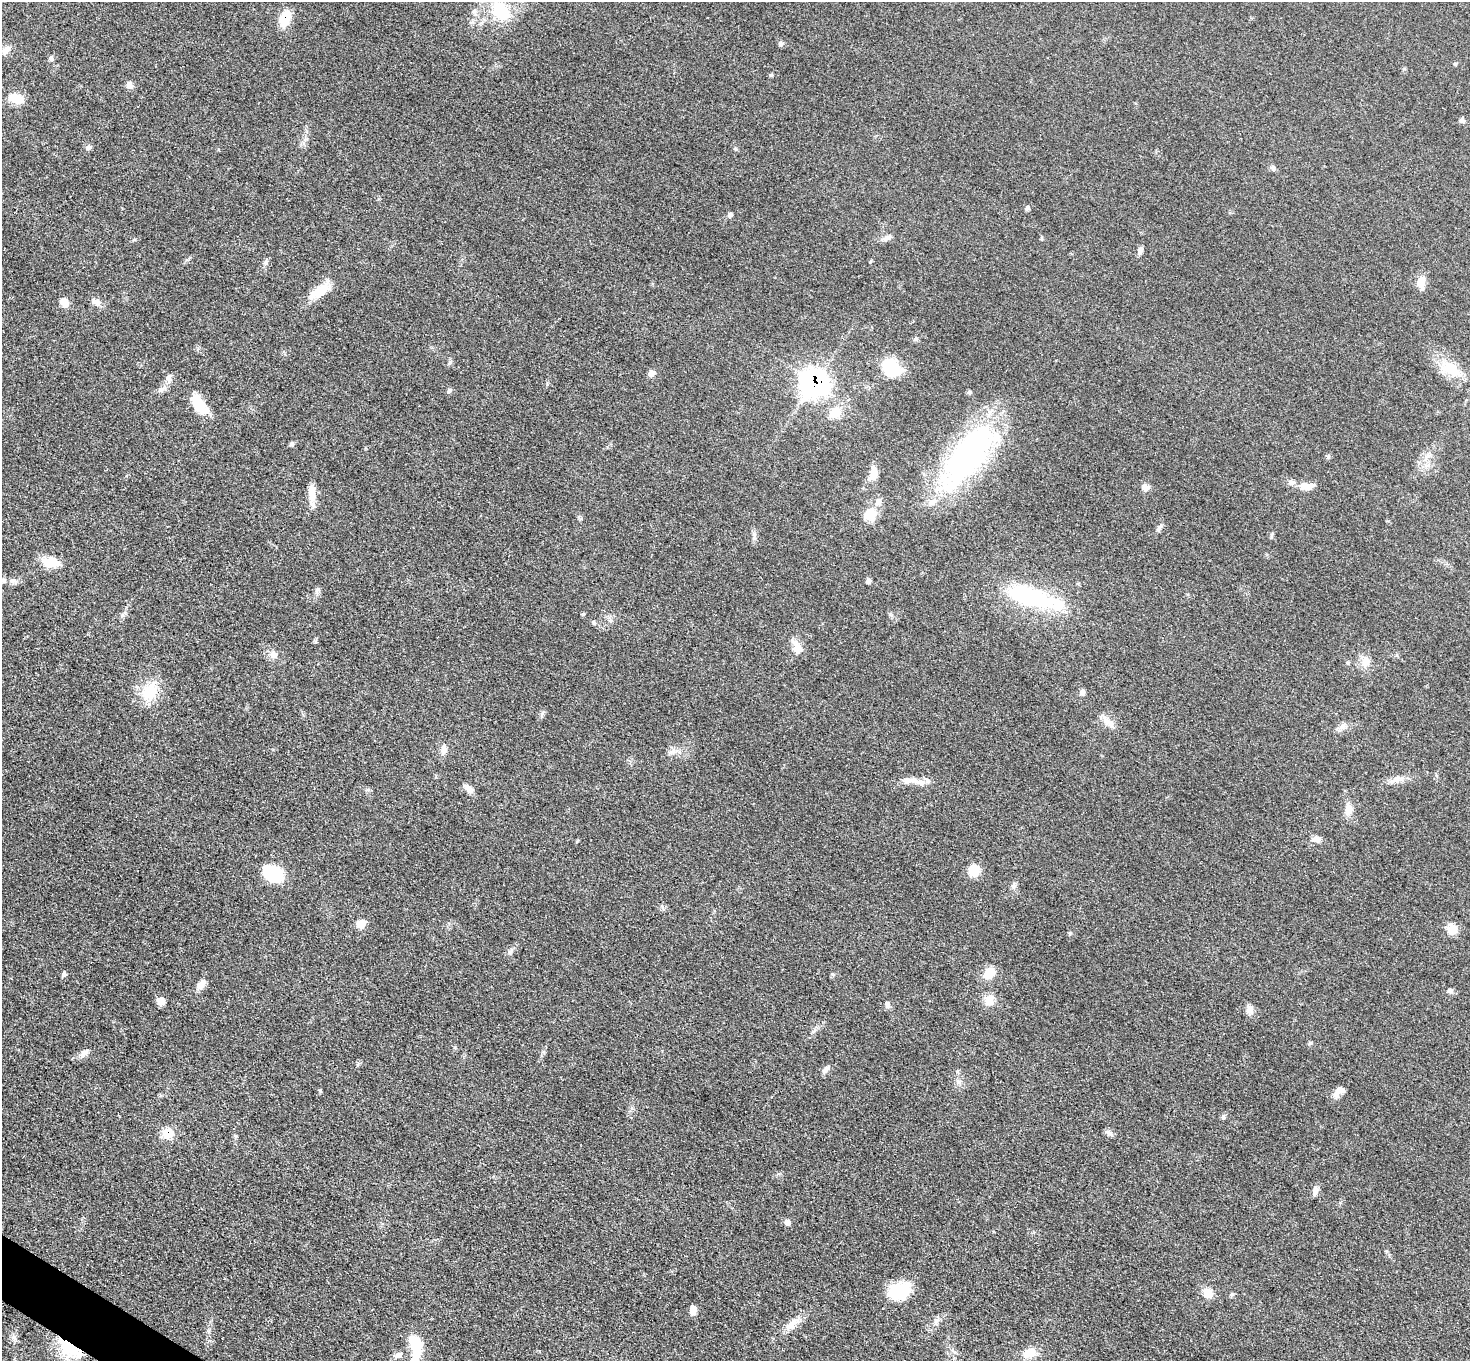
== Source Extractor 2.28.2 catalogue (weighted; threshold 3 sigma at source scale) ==
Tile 7 of 4 x 4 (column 3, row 2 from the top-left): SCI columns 2948-4415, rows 2877-4235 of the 5891 x 5893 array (HDU 1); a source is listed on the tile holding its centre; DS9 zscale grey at full resolution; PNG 1472 x 1363 px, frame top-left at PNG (2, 2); no overlay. Shown black and unused: <1% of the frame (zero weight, under 3 of 5 exposures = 1% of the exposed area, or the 3 px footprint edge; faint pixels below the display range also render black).
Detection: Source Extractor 2.28.2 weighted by HDU 2 'WHT'; one run over the whole footprint, this tile lists its part. Background 0.0484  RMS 0.0051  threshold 0.0231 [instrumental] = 3 sigma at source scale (4.5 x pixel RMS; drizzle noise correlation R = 1.50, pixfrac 1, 0.05/0.05 arcsec/px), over >= 5 px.
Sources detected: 102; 2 inside a brighter object's white glare — not listed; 4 inside a brighter listed object's ellipse — not listed separately; the other 96 listed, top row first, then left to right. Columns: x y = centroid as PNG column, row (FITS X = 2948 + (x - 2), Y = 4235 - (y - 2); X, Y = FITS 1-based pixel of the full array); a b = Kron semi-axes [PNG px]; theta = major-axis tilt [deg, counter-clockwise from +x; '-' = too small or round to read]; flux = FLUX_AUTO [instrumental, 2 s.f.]
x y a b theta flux
501 11 29 22 -55 21
285 18 17 11 74 12
781 43 7 6 - 1.3
6 50 14 9 50 3.7
51 58 8 5 -77 1.1
1455 64 6 3 19 0.53
129 85 8 7 - 2.7
16 99 18 11 -16 7.6
1462 120 8 6 -6 1.3
89 147 8 6 19 1.2
1273 168 8 6 -46 1.3
1027 208 7 6 - 1.1
730 215 7 6 - 1.2
887 238 15 6 21 2.2
1140 250 9 6 73 1.9
266 263 7 4 90 1.1
1421 282 17 9 89 5.6
319 291 31 11 32 10
64 302 11 8 -61 4.1
96 302 12 7 -16 3.2
916 339 6 5 - 0.88
891 367 19 15 -53 24
1451 369 32 16 -26 14
652 373 9 7 33 2
168 378 11 7 -79 2.1
814 383 12 12 - 260
449 391 7 5 73 1
199 405 25 12 -51 13
835 412 13 11 44 8.7
291 444 6 5 - 0.98
968 456 76 30 51 140
1328 457 6 4 71 0.71
873 473 18 9 83 5.5
1291 482 8 7 - 1.7
1304 486 11 10 - 3.7
1145 487 10 8 3 2.8
312 494 29 8 -87 6.4
870 514 18 15 26 8.5
1159 528 10 5 57 1.5
51 562 23 13 -7 8.5
13 581 11 6 0 2
868 581 6 5 - 1.3
317 590 12 3 81 1.3
1032 597 66 18 -17 57
583 614 6 4 43 0.59
122 615 7 4 -90 0.99
594 622 6 4 -60 0.76
797 647 19 10 -68 5.3
273 654 11 10 - 3
1365 661 15 11 -87 4.7
149 691 26 18 62 14
1082 692 7 6 - 1.8
1107 721 19 7 -47 4.1
1342 727 8 4 18 1.7
444 749 12 9 -90 2.8
1396 779 12 8 29 3.1
909 780 28 8 -1 5.2
469 788 14 7 -46 2.9
1349 809 14 9 -88 4.9
1316 839 12 8 -1 2.6
974 870 10 10 - 9.8
273 874 20 14 -29 22
1013 886 10 5 83 1.5
361 924 13 9 34 3.6
1452 929 12 10 83 6.5
510 951 8 5 45 1.2
989 973 17 12 42 6.3
64 974 7 5 62 1.1
201 984 14 8 51 3.8
1450 991 8 6 -2 1.5
989 1000 13 11 51 5.3
161 1001 10 8 -32 3.2
887 1004 10 5 -71 1.3
1250 1009 12 9 84 3
1310 1043 6 4 42 0.73
84 1053 13 8 34 2.6
826 1069 12 6 45 1.9
959 1081 9 4 -8 1.3
1339 1091 16 8 37 4
1223 1117 6 5 - 0.9
1108 1132 13 5 -24 1.4
168 1133 13 13 - 7.1
235 1136 5 5 - 0.71
1315 1190 10 7 72 2.5
787 1222 7 6 - 2.1
899 1291 24 18 19 19
1207 1293 13 10 -44 5.7
1232 1294 6 5 - 0.8
693 1310 9 7 -83 3.3
936 1321 9 6 71 1.8
791 1324 23 9 43 5.8
14 1337 7 4 -18 1
416 1343 18 12 -65 15
70 1348 31 15 -33 20
1029 1352 16 11 13 6.9
399 1355 11 6 22 2.4
Overlapping masked pixels (flux is a lower limit): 4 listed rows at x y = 285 18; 814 383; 168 1133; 70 1348
Unlisted compact peaks at least as high as the median listed source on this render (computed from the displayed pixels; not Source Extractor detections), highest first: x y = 771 75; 320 1090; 450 362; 673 751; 832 974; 736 149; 754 534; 134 240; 1070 933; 542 713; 547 384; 581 519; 315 641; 1041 238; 1271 537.